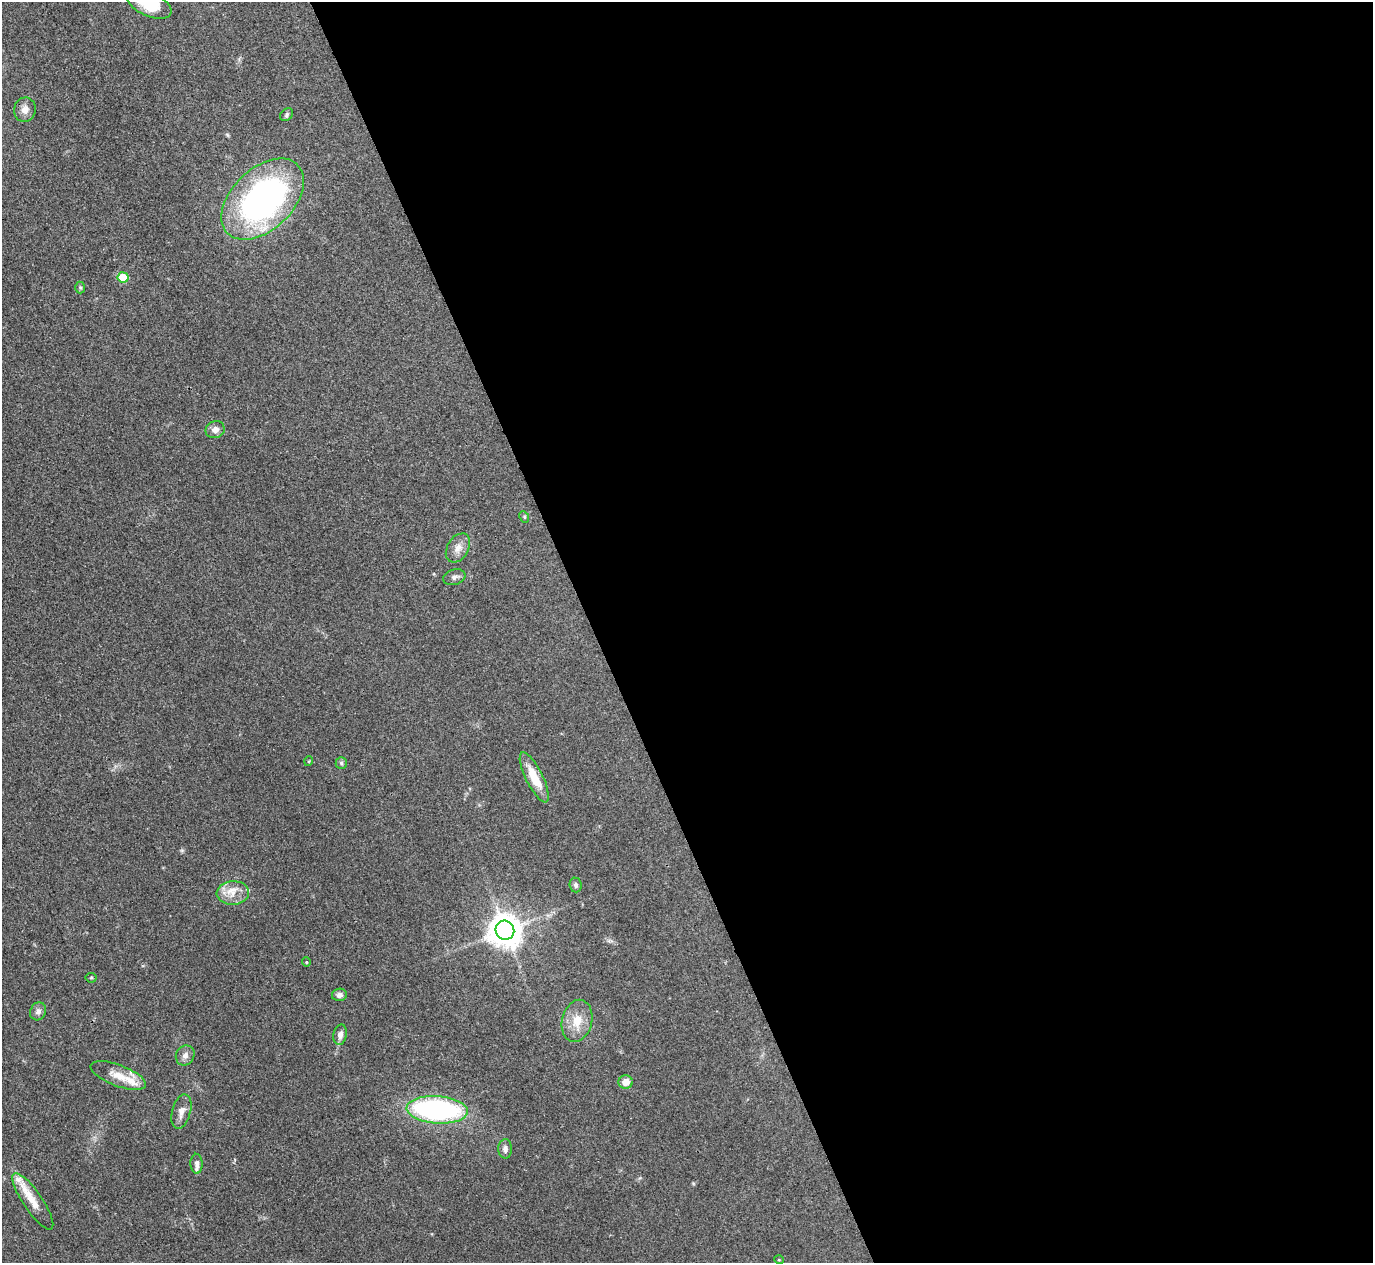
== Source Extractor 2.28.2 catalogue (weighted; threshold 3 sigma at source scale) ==
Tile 8 of 4 x 4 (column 4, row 2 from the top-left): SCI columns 4115-5485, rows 2673-3933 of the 5487 x 5475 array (HDU 1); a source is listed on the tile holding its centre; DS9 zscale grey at full resolution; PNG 1375 x 1265 px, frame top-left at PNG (2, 2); each listed source drawn as its Kron ellipse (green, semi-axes under 4 px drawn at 4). Shown black and unused: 57% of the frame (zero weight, under 3 of 4 exposures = <1% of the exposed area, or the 3 px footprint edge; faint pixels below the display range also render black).
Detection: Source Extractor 2.28.2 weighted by HDU 2 'WHT'; one run over the whole footprint, this tile lists its part. Background 0.0712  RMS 0.0053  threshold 0.0238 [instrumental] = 3 sigma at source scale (4.5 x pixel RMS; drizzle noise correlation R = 1.50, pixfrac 1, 0.05/0.05 arcsec/px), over >= 5 px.
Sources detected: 35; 4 inside a brighter listed object's ellipse — not listed separately; the other 31 listed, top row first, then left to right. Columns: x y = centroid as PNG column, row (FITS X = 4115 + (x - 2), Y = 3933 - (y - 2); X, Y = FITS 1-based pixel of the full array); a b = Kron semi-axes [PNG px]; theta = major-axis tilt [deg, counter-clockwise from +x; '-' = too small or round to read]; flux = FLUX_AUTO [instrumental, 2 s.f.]
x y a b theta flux
149 4 23 12 -24 16
25 110 12 11 - 3.7
286 115 7 5 49 1.1
263 199 49 30 44 160
123 277 6 5 - 15
80 287 6 5 - 0.8
215 430 10 8 22 3.4
524 517 6 4 -62 0.7
458 548 15 10 58 4.6
454 577 11 7 16 2.1
309 761 5 3 - 0.43
341 763 6 5 - 0.97
534 777 27 8 -63 12
576 885 7 6 - 1.4
233 893 16 12 5 7.2
505 930 10 9 - 960
306 962 5 4 - 0.65
91 978 5 5 - 0.7
339 995 7 6 - 2.1
38 1011 9 7 65 2.1
577 1021 21 15 78 10
340 1035 10 6 78 2.7
185 1055 10 9 - 2.8
118 1076 29 10 -21 8.5
626 1082 7 6 - 4.5
437 1110 30 14 -4 110
181 1111 18 9 75 4.1
505 1149 10 7 90 2.1
197 1164 10 6 -87 2
33 1201 33 9 -56 9
779 1260 5 3 - 0.42
Isophote crosses this tile's border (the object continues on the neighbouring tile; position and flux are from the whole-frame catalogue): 1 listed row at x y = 149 4